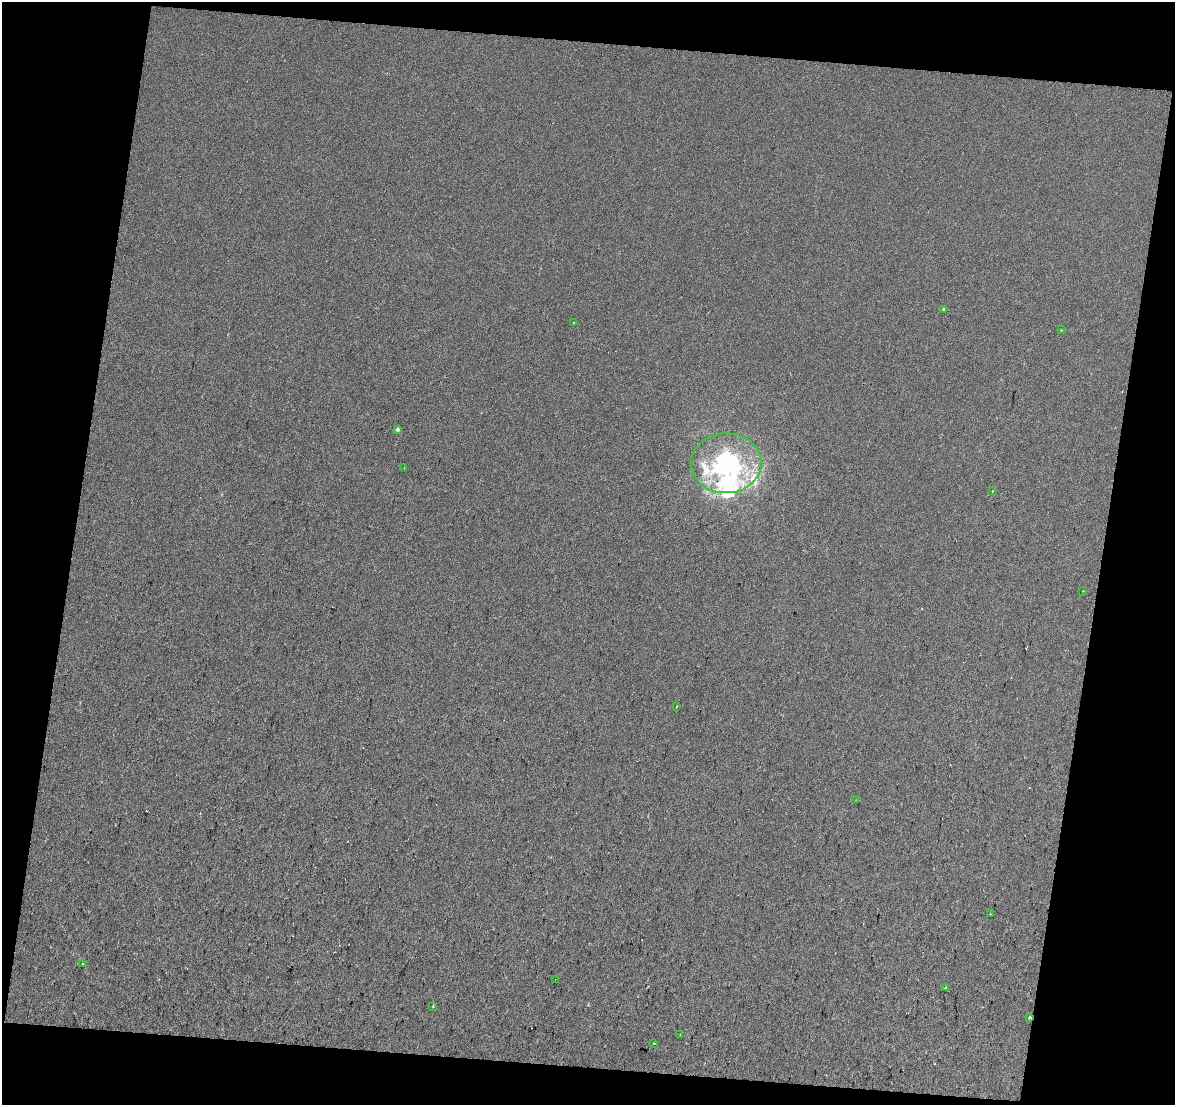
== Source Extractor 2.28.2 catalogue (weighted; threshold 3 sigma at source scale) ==
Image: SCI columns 1-2346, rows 129-2334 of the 2346 x 2447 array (HDU 1 of 3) = the unmasked area's bounding box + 8 px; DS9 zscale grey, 2 x 2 block average (1 PNG px = mean of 2 x 2 image px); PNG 1177 x 1107 px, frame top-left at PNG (2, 2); each listed source drawn as its Kron ellipse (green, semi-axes under 4 px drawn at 4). Shown black and unused: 19% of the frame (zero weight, under 2 of 3 exposures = <1% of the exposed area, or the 3 px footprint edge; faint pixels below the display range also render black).
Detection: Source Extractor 2.28.2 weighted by HDU 2 'WHT'. Background 8.48e-04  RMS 0.0083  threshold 0.0374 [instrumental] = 3 sigma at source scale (4.5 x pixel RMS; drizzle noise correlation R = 1.50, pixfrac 1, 0.0396/0.0396 arcsec/px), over >= 5 px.
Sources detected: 27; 1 inside a brighter object's white glare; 4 cosmic-ray / hot-pixel residue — neither listed nor drawn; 4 inside a brighter listed object's ellipse — not listed separately; the other 18 listed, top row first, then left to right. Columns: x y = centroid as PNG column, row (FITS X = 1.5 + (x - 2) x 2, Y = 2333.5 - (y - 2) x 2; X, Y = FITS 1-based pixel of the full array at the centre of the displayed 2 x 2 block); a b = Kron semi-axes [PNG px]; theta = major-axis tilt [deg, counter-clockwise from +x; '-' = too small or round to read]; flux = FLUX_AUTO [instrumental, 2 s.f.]
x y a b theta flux
944 309 2 2 - 4.4
573 322 2 2 - 0.97
1061 330 2 2 - 1.3
398 429 2 2 - 6.3
726 463 35 30 1 240
404 467 2 2 - 1.2
992 491 2 2 - 9.9
1083 591 2 2 - 1.3
677 706 2 2 - 1.3
856 800 2 2 - 0.73
990 914 2 2 - 1.5
82 964 2 2 - 0.81
556 979 2 2 - 4
946 988 2 2 - 21
433 1006 3 2 - 1.6
1029 1017 2 2 - 4.8
680 1035 2 2 - 1.2
654 1043 2 2 - 1.1
Overlapping masked pixels (flux is a lower limit): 1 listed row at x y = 1029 1017
Diffuse or blended objects may show on this block-average render without a row.